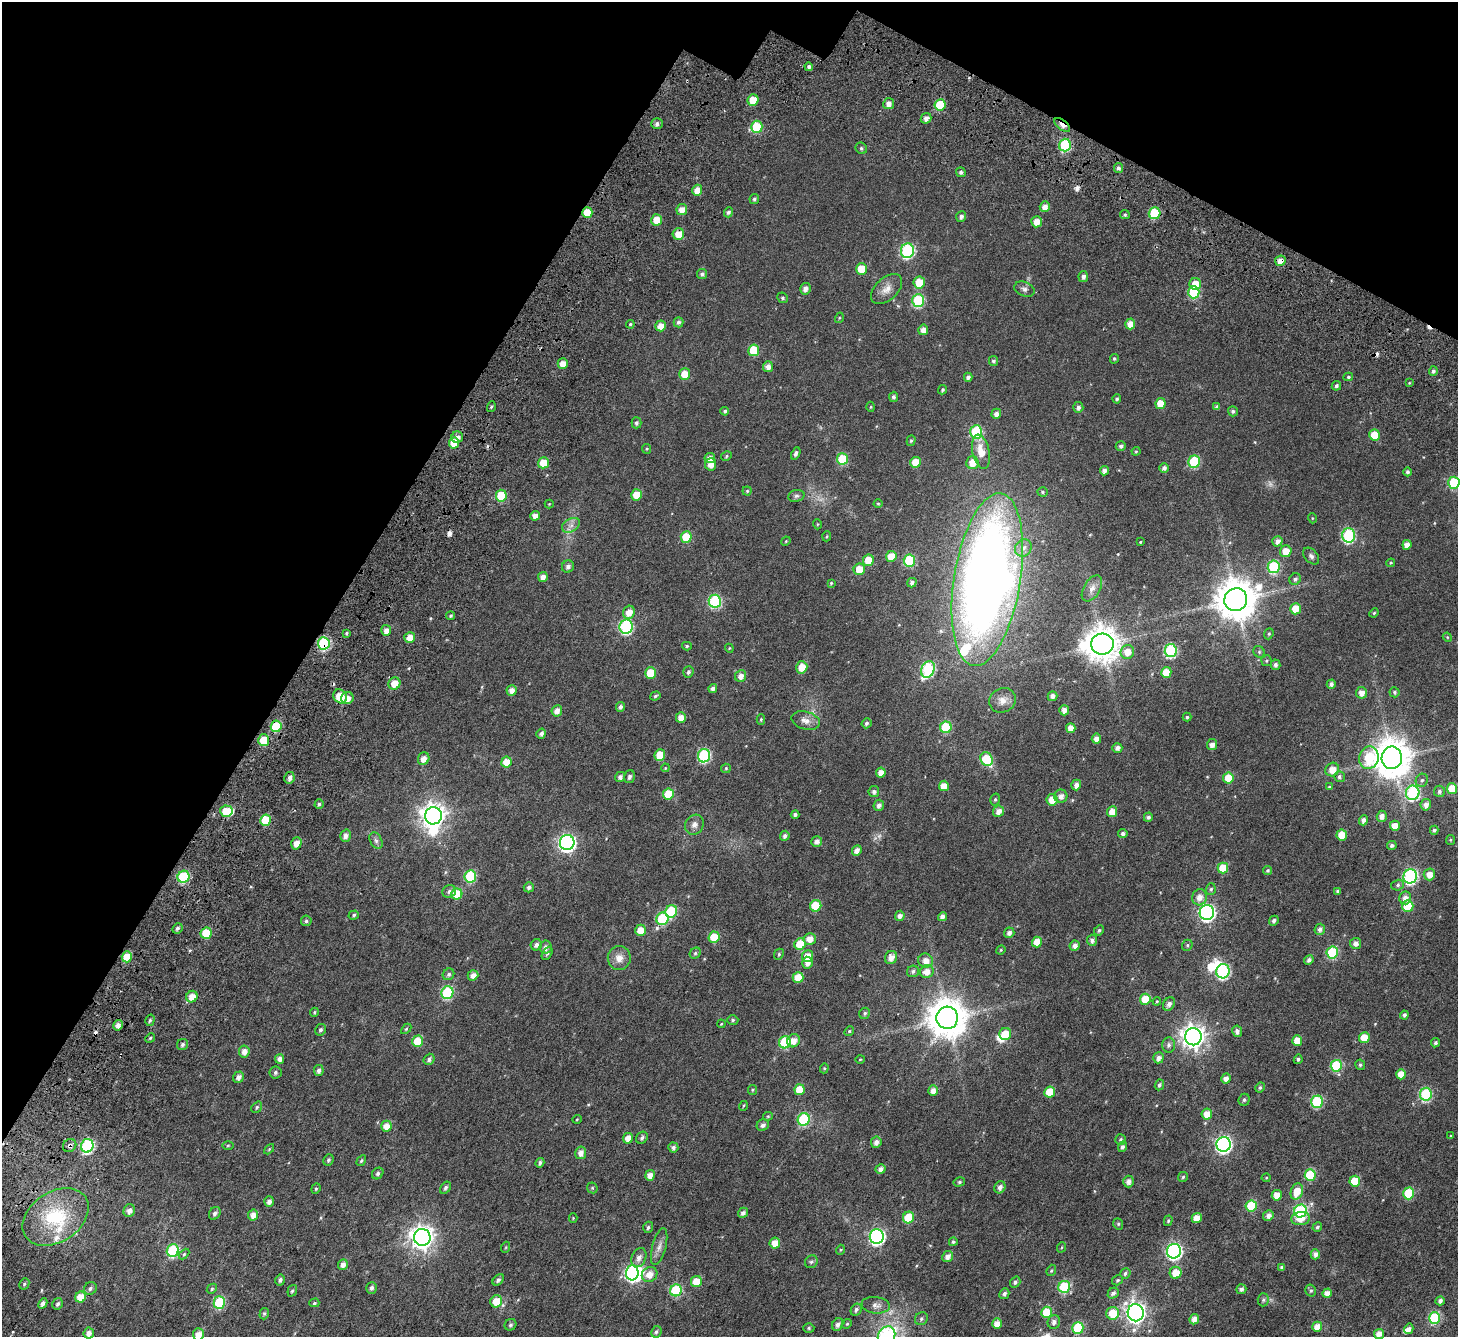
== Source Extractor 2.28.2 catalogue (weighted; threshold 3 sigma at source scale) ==
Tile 2 of 4 x 4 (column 2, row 1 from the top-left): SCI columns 1632-3087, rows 4493-5827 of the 6169 x 6251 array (HDU 1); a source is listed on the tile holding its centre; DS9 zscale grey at full resolution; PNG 1460 x 1339 px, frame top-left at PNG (2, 2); each listed source drawn as its Kron ellipse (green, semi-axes under 4 px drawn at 4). Shown black and unused: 27% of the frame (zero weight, under 4 of 7 exposures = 11% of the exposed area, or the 3 px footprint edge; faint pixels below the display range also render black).
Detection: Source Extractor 2.28.2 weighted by HDU 2 'WHT'; one run over the whole footprint, this tile lists its part. Background 0.0168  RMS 0.0054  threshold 0.0222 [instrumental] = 3 sigma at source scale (4.09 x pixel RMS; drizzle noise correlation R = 1.36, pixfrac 0.8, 0.0396/0.0396 arcsec/px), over >= 5 px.
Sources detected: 487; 2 too faint to see at this stretch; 8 inside a brighter object's white glare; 6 cosmic-ray / hot-pixel residue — neither listed nor drawn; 5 inside a brighter listed object's ellipse — not listed separately; the other 466 listed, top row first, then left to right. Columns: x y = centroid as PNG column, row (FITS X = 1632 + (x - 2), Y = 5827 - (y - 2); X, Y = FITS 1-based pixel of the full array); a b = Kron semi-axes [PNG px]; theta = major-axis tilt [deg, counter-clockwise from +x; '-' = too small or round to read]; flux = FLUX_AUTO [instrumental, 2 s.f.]
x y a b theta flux
809 67 4 4 - 1.5
753 100 5 5 - 8.2
889 104 5 5 - 2.6
940 105 5 5 - 14
926 118 5 5 - 2.1
657 124 6 5 - 1.4
1062 125 9 4 -39 3
757 127 6 5 - 17
1065 145 6 6 - 35
861 148 6 5 - 1
1118 168 5 4 - 1.4
961 172 5 4 - 1.2
697 190 5 5 - 4.5
754 199 5 4 - 0.96
1045 207 5 5 - 2.9
682 210 5 5 - 4.2
728 212 5 4 - 1.3
587 213 5 5 - 11
1155 213 6 5 - 20
1125 215 5 4 - 0.69
961 216 5 5 - 1.4
657 220 5 5 - 6.8
1037 222 5 5 - 4.4
678 234 6 5 - 5.7
907 251 7 6 - 55
1280 261 5 5 - 3.5
861 269 6 5 - 7.9
702 274 5 5 - 1.3
1083 277 5 5 - 1.7
919 283 6 5 - 10
1195 284 6 6 - 7.2
805 289 6 5 - 2.2
887 289 18 11 42 4.5
1024 289 10 7 -23 1.6
1194 292 6 6 - 24
783 298 5 5 - 0.82
918 300 6 6 - 31
839 318 5 3 - 0.41
679 322 5 5 - 1.4
630 324 4 4 - 0.62
1130 324 5 5 - 4.4
661 326 5 5 - 4.5
923 330 5 5 - 3.2
754 350 6 5 - 13
1114 359 5 4 - 0.68
993 361 5 4 - 1.1
563 364 5 5 - 4.3
768 367 5 5 - 2.5
1433 371 5 4 - 1.2
685 374 6 5 - 7
968 377 4 4 - 1.5
1348 377 5 4 - 0.75
1409 383 4 3 - 0.33
1336 386 4 4 - 1
942 390 4 4 - 0.77
893 397 5 4 - 1.3
1117 399 4 4 - 0.84
1160 404 5 5 - 7.1
491 407 5 3 - 0.54
871 407 5 3 - 0.43
1078 407 5 5 - 1.6
1217 407 4 4 - 1.3
725 411 4 4 - 0.85
1233 411 5 5 - 1
996 414 5 4 - 2.2
636 423 5 5 - 1
976 432 6 6 - 32
1375 435 5 5 - 8.7
457 437 6 5 - 2.3
911 441 5 4 - 0.71
454 443 5 5 - 8.6
1121 446 5 5 - 1.3
647 449 5 4 - 0.47
1136 451 4 4 - 0.47
981 452 17 8 -77 6.4
796 454 6 4 64 1.4
726 456 5 4 - 0.64
710 458 5 5 - 2.7
842 459 6 5 - 18
1194 461 6 5 - 27
916 462 5 5 - 8.2
543 463 5 5 - 7.9
972 463 6 6 - 5.8
711 464 6 5 - 3.5
1164 468 5 5 - 1.7
1104 471 5 4 - 2.2
1407 472 4 4 - 1.1
1454 483 6 5 - 24
747 491 4 4 - 0.57
1042 492 5 4 - 0.7
636 495 6 5 - 6.7
501 496 6 5 - 17
796 496 8 6 14 1.2
549 504 4 4 - 0.38
878 504 4 4 - 0.5
535 516 5 4 - 3.1
1312 518 5 3 - 0.43
817 524 5 3 - 0.38
571 525 10 6 29 2.1
1348 535 7 6 - 52
827 536 5 3 - 0.47
686 537 6 5 - 13
786 541 5 4 - 0.49
1277 541 5 5 - 2.4
1140 542 3 3 - 0.36
1407 545 5 4 - 3.4
1023 548 9 8 - 2.7
1286 551 6 5 - 6.1
891 556 5 5 - 7.8
1311 556 10 6 -48 1.5
868 560 6 5 - 8.4
909 561 6 5 - 28
1391 563 4 4 - 0.47
568 567 6 6 - 1.6
1274 567 6 6 - 36
859 569 6 5 - 7.7
543 577 5 4 - 2.4
1295 579 6 5 - 1.2
987 580 87 33 81 500
831 583 4 4 - 0.55
912 583 5 4 - 1.5
1092 588 14 8 58 2.9
1236 600 12 11 - 1300
715 601 6 6 - 41
1295 609 6 5 - 8
629 612 7 5 67 4.8
1374 613 5 4 - 0.52
450 616 4 3 - 0.73
626 626 7 6 - 58
386 630 5 5 - 2.7
346 633 4 3 - 0.73
1269 634 6 4 68 0.65
410 637 5 5 - 5.2
1447 637 5 3 - 0.44
324 643 6 6 - 42
1102 644 11 10 - 910
687 646 5 4 - 0.65
729 648 4 3 - 0.39
1171 651 6 6 - 47
1127 652 7 6 - 5.3
1259 652 6 5 - 0.75
1266 661 5 5 - 0.68
1275 665 5 5 - 1.5
802 667 6 5 - 6
928 669 8 6 66 51
688 672 6 5 - 1.1
1166 672 5 5 - 6.7
650 673 6 5 - 9.3
741 676 6 5 - 3
394 683 6 6 - 6.2
1331 684 4 4 - 1.5
713 688 4 4 - 1.6
512 690 5 5 - 2.9
1394 692 5 5 - 0.91
1361 693 6 5 - 3.1
340 696 7 6 - 9.9
655 696 5 4 - 0.74
1052 696 5 5 - 2.4
347 698 6 6 - 3.2
1002 700 14 12 32 4.1
620 707 5 4 - 1.4
1064 710 5 5 - 2.7
557 711 6 5 - 3.2
1187 717 4 4 - 0.67
681 718 5 5 - 3.8
761 719 5 4 - 0.55
806 721 14 9 -16 3.6
866 723 5 4 - 1
276 726 6 5 - 20
946 727 6 5 - 22
1071 728 5 5 - 4.3
541 734 5 4 - 1.5
1096 739 5 4 - 3
264 740 6 5 - 11
1212 745 5 5 - 2.7
1117 748 5 4 - 1.9
660 755 6 5 - 8
704 756 7 6 - 46
1369 758 11 9 75 22
1392 758 11 10 - 1100
424 759 6 5 - 3.4
986 759 7 6 - 19
506 762 5 5 - 7.1
665 768 4 3 - 0.38
726 768 5 4 - 0.48
1332 770 7 6 - 4.8
881 773 5 4 - 3.7
620 777 5 5 - 1.5
629 777 6 5 - 1.2
1339 777 5 5 - 1.1
289 778 6 5 - 1.9
1228 778 5 5 - 9.5
1422 780 6 6 - 1.1
1076 785 5 5 - 2.6
944 786 5 5 - 5.3
1329 787 4 4 - 0.54
1452 789 5 5 - 9.7
1439 791 6 5 - 1.2
874 792 5 5 - 1.5
1413 793 7 6 - 55
668 794 5 5 - 13
1061 796 6 6 - 2.5
995 800 6 4 74 0.74
1052 800 6 5 - 5.7
319 804 4 4 - 0.73
879 805 6 5 - 1.9
1426 805 6 5 - 2.5
226 811 6 6 - 13
999 811 6 5 - 3.3
1112 812 5 5 - 5.2
795 815 4 4 - 1.2
433 816 8 8 - 420
1382 816 5 5 - 2.6
1148 817 5 4 - 1.2
266 820 5 5 - 14
1363 820 5 4 - 2
694 825 10 9 - 2.6
1395 826 5 5 - 5.3
1434 830 4 4 - 1.3
1123 834 4 4 - 1.3
1342 835 5 5 - 7.1
345 836 6 5 - 2.6
785 836 5 4 - 1.5
1450 840 5 4 - 0.54
376 841 9 5 -63 1.3
817 841 5 5 - 2.2
296 843 6 5 - 3.8
567 843 7 7 - 140
1392 845 5 4 - 1.1
857 851 5 4 - 3
1223 868 5 5 - 10
1268 870 4 4 - 0.76
1429 874 6 5 - 4.2
470 876 6 5 - 27
1410 876 7 6 - 74
183 877 6 5 - 32
1398 885 6 5 - 0.95
529 887 5 5 - 1.4
1211 889 6 5 - 0.87
449 891 7 6 - 1.3
1338 891 4 4 - 0.92
457 894 6 5 - 13
1199 897 8 7 - 3.5
1405 898 6 6 - 2.6
816 906 6 5 - 14
1408 906 6 5 - 16
671 911 6 6 - 24
1207 912 7 7 - 120
354 915 5 4 - 0.8
900 916 5 5 - 2.1
942 917 5 4 - 2
662 919 6 6 - 30
306 921 5 5 - 0.95
1274 921 5 4 - 1.2
177 928 5 5 - 1.1
1320 929 5 5 - 1.9
641 930 5 5 - 6.1
1099 930 5 4 - 0.86
206 933 6 5 - 14
1009 933 5 5 - 2
714 937 6 5 - 10
810 939 6 6 - 3.7
1092 940 5 5 - 1.7
1037 942 5 5 - 6.4
1356 943 5 5 - 2.2
800 944 6 5 - 12
536 945 6 5 - 1.6
1187 945 6 5 - 0.72
1075 946 5 5 - 2.2
546 947 6 6 - 2.3
1001 950 5 4 - 0.47
1332 952 6 5 - 30
547 953 7 4 62 0.85
695 953 6 5 - 0.8
779 954 6 4 65 0.7
807 956 6 5 - 6.2
127 957 5 5 - 8.8
619 958 12 11 - 4.2
891 958 7 6 - 3.3
1309 960 5 4 - 1.5
925 961 7 7 - 3.8
807 963 6 5 - 2.5
913 971 6 5 - 1.2
927 971 7 6 - 4.1
1223 971 7 6 - 60
448 974 6 5 - 1.2
473 975 5 5 - 2.7
798 977 5 5 - 7.3
447 993 6 6 - 41
192 997 6 5 - 4.7
1145 999 5 5 - 9.1
1157 1001 4 3 - 0.39
1169 1004 7 5 56 2.1
314 1012 5 4 - 0.51
865 1013 6 5 - 0.92
1404 1015 4 4 - 1.2
947 1018 11 11 - 1200
150 1020 6 4 73 0.94
733 1020 5 4 - 0.74
721 1024 4 3 - 0.38
118 1025 5 5 - 2.9
406 1029 6 4 45 0.57
321 1030 6 5 - 0.99
849 1031 5 4 - 0.69
1237 1031 6 5 - 2
1005 1034 6 6 - 7.9
1193 1037 8 8 - 370
150 1038 5 4 - 0.62
1364 1038 5 5 - 8.6
1297 1040 5 5 - 5.8
418 1041 6 5 - 11
793 1041 7 6 - 4.1
785 1042 6 6 - 25
1436 1043 4 4 - 1
182 1044 6 5 - 1.1
1169 1045 7 6 - 1.5
244 1051 6 5 - 3.2
1158 1058 6 5 - 2.3
280 1059 5 4 - 2.3
429 1059 6 5 - 1.3
860 1059 5 3 - 0.35
1298 1059 5 4 - 0.83
1360 1065 5 5 - 0.91
1336 1066 6 5 - 24
824 1068 5 4 - 0.55
319 1070 5 4 - 1.7
275 1072 6 6 - 1
1401 1074 5 5 - 5.8
238 1077 6 5 - 2.1
1226 1078 5 4 - 2.6
1159 1085 5 4 - 1.1
1260 1087 5 4 - 0.83
752 1090 5 4 - 0.53
799 1090 5 5 - 8.3
933 1090 5 5 - 3.1
1050 1092 5 5 - 9.3
1426 1094 6 6 - 43
1244 1100 6 5 - 0.96
1317 1102 6 5 - 36
743 1106 5 3 - 0.41
257 1107 6 4 49 0.8
1207 1114 5 5 - 5.6
768 1116 5 4 - 0.49
577 1119 5 3 - 0.41
804 1119 6 6 - 36
763 1125 6 5 - 1.7
386 1126 5 5 - 4.5
1451 1136 3 3 - 0.33
628 1138 5 5 - 4.1
642 1138 6 5 - 1.2
1121 1140 5 5 - 0.92
876 1142 6 5 - 2.5
1223 1144 7 7 - 120
70 1145 7 6 - 1.4
228 1145 6 4 1 0.54
87 1146 7 6 - 60
1122 1147 5 4 - 1.3
673 1148 5 5 - 1.5
269 1149 6 3 46 0.47
581 1153 6 5 - 3
328 1160 6 5 - 0.88
361 1161 5 4 - 0.76
540 1163 5 4 - 1.3
880 1169 5 5 - 2
378 1173 6 5 - 1.2
650 1175 5 5 - 3.2
1310 1175 6 5 - 22
1183 1177 5 4 - 0.77
1266 1178 4 4 - 0.46
1128 1181 6 5 - 2.3
1355 1181 5 5 - 11
959 1182 6 4 15 0.76
1000 1187 6 5 - 2.3
445 1188 7 4 56 1.2
592 1188 6 5 - 0.69
316 1189 5 4 - 0.62
1297 1192 8 6 72 6.5
1408 1193 6 5 - 21
1277 1195 5 5 - 4.5
269 1201 5 5 - 2.3
1251 1206 5 5 - 20
129 1211 6 5 - 2.5
1301 1211 6 6 - 63
215 1213 7 5 55 1.5
743 1213 5 4 - 1.4
253 1215 5 5 - 3.3
1268 1216 5 5 - 2.1
56 1217 36 25 34 29
908 1217 6 5 - 12
573 1218 4 4 - 0.4
1197 1218 5 5 - 4.7
1301 1219 9 6 6 4.8
1168 1221 5 4 - 0.63
1118 1224 6 4 -69 0.7
648 1227 6 5 - 0.9
1317 1227 5 4 - 0.89
422 1237 8 8 - 390
877 1237 7 7 - 100
953 1242 4 4 - 0.78
775 1243 5 5 - 5
506 1247 5 3 - 0.47
659 1247 19 6 75 2.9
1062 1247 5 3 - 0.43
840 1250 5 3 - 0.46
173 1251 6 6 - 36
1174 1251 7 7 - 110
184 1254 6 4 45 0.6
1315 1254 5 5 - 2.1
948 1257 6 5 - 2.8
639 1258 10 7 63 2.7
811 1262 7 6 - 1.1
343 1264 5 4 - 2.5
1282 1267 4 4 - 0.95
1051 1270 6 4 68 0.59
632 1273 7 6 - 72
1125 1273 5 5 - 1
1176 1273 6 6 - 7.4
650 1274 8 7 - 4.6
280 1280 5 4 - 1.3
498 1280 6 4 46 1.2
1118 1280 6 4 32 0.74
696 1282 6 5 - 7.3
1015 1282 6 5 - 1.1
24 1284 6 5 - 0.83
1064 1287 6 6 - 33
90 1288 7 6 - 1.2
372 1288 6 5 - 1.4
212 1289 5 4 - 0.67
1241 1289 5 5 - 1.5
676 1290 6 5 - 31
1311 1290 6 5 - 0.89
292 1291 6 4 70 0.74
1113 1293 6 5 - 1.5
1327 1293 5 4 - 3.1
1004 1294 5 5 - 1.3
81 1297 5 5 - 8
1263 1300 6 5 - 0.88
496 1301 6 5 - 8.4
1440 1301 5 4 - 1.5
219 1302 6 5 - 29
43 1303 5 4 - 2.1
314 1303 5 4 - 0.73
58 1304 6 5 - 1.1
876 1305 14 8 -7 2.8
856 1310 6 5 - 1.3
1047 1312 6 5 - 13
1113 1313 6 6 - 10
1136 1313 8 8 - 240
264 1314 6 4 74 0.73
1434 1318 6 5 - 37
921 1319 7 6 - 1.1
1194 1319 5 5 - 3
1054 1322 7 6 - 2
838 1324 6 5 - 1.8
847 1324 5 4 - 0.55
997 1324 5 5 - 3.8
510 1325 6 5 - 0.96
1317 1327 5 5 - 4.1
809 1328 5 4 - 0.68
1078 1328 6 5 - 23
1409 1329 5 4 - 1.8
656 1332 6 5 - 1
89 1333 5 5 - 2.8
198 1334 6 5 - 4.4
1379 1334 5 5 - 3.5
887 1336 10 8 51 55
Overlapping masked pixels (flux is a lower limit): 11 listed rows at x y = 1062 125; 587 213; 1155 213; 1280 261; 324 643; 394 683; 340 696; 347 698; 276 726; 264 740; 70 1145
Isophote crosses this tile's border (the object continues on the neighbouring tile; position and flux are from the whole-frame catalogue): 4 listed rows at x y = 1454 483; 198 1334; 1379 1334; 887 1336